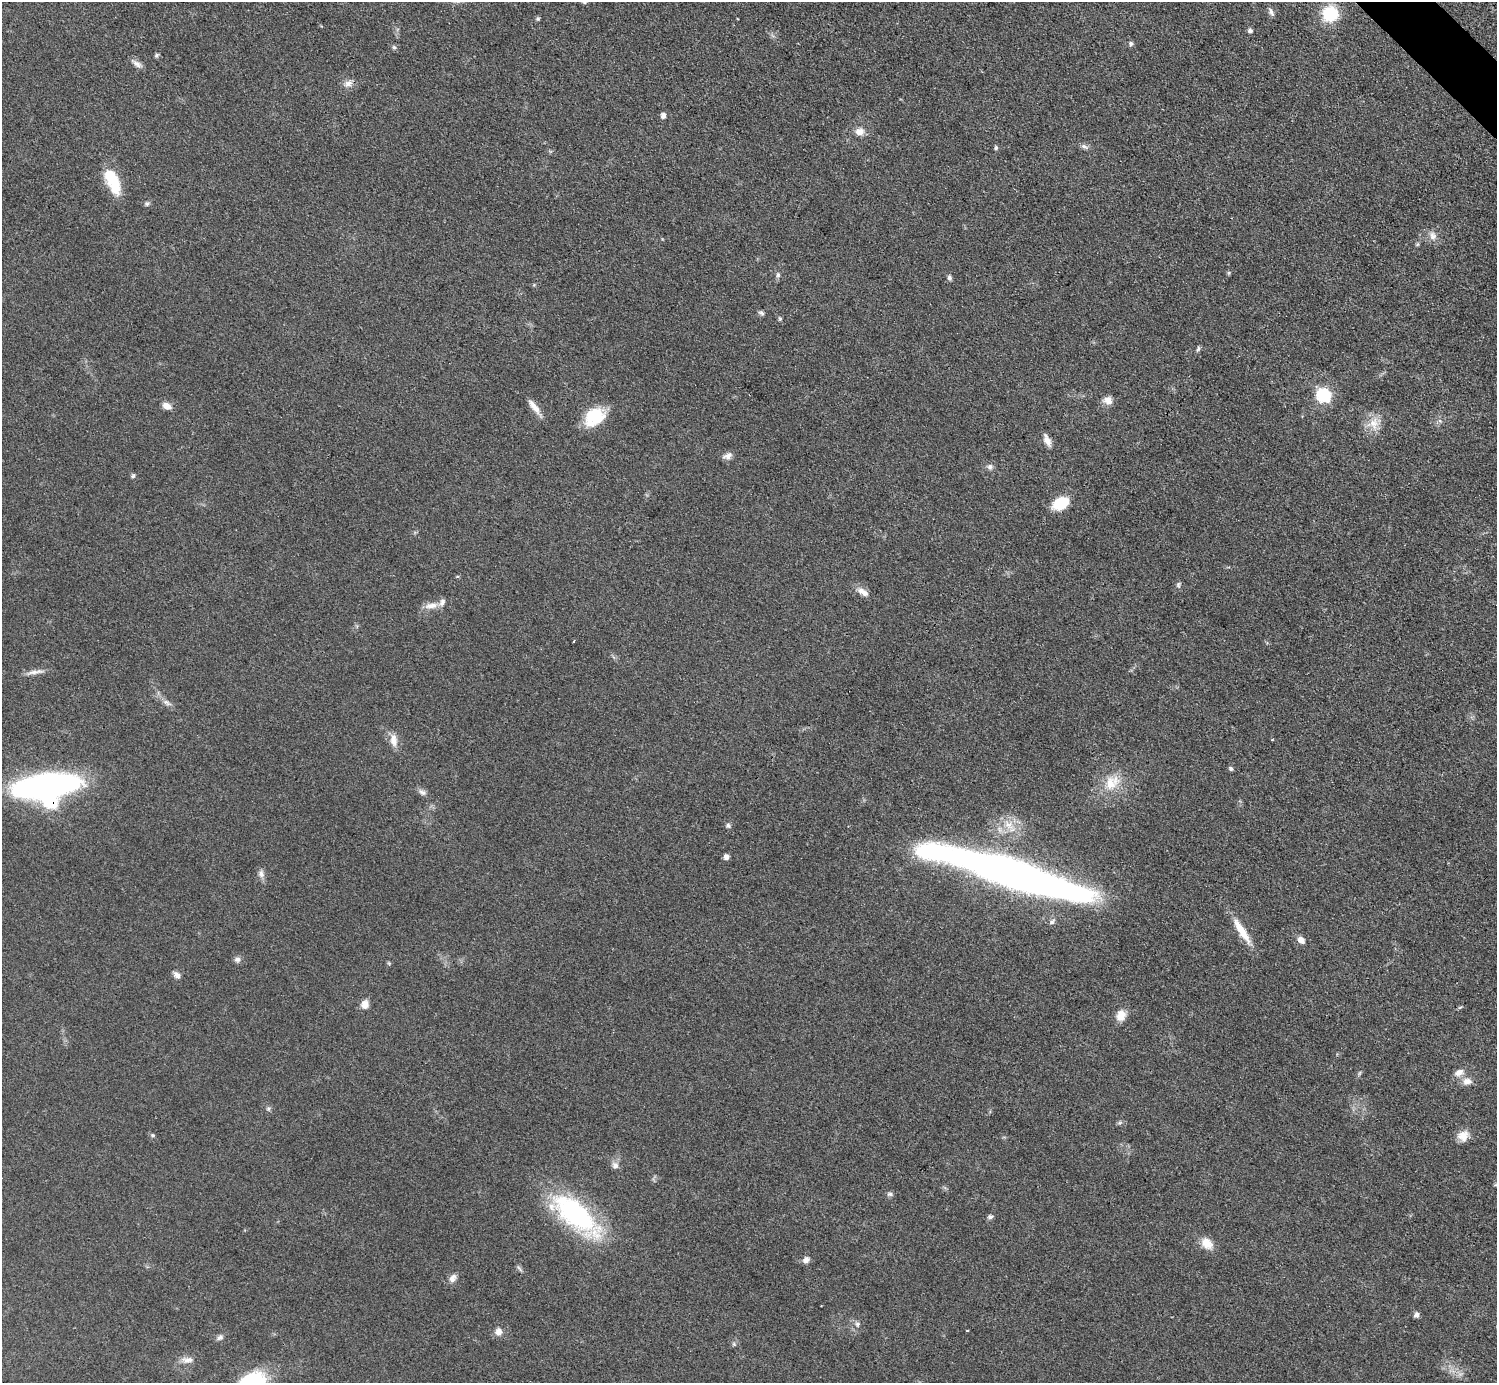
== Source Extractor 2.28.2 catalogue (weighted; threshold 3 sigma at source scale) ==
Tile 10 of 4 x 4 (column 2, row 3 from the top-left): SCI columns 1498-2992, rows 1684-3064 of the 5984 x 5984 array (HDU 1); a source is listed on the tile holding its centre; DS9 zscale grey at full resolution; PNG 1499 x 1385 px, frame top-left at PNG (2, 2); no overlay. Shown black and unused: <1% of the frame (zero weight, under 3 of 4 exposures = <1% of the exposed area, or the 3 px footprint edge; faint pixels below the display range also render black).
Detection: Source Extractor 2.28.2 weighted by HDU 2 'WHT'; one run over the whole footprint, this tile lists its part. Background 0.0797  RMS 0.0063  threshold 0.0285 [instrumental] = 3 sigma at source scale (4.5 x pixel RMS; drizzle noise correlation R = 1.50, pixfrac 1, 0.05/0.05 arcsec/px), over >= 5 px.
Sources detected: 84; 2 inside a brighter object's white glare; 1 cosmic-ray / hot-pixel residue — not listed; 2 inside a brighter listed object's ellipse — not listed separately; the other 79 listed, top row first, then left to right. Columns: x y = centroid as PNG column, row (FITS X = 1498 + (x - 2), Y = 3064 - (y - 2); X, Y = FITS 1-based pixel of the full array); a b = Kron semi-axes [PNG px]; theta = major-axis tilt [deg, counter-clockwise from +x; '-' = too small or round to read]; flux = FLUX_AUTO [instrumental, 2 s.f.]
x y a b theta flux
584 2 7 4 -1 0.87
1271 12 12 5 -67 2
1330 13 15 14 - 29
538 19 6 5 - 1
1250 30 6 5 - 1.6
1131 43 6 6 - 1.5
394 47 5 5 - 1.1
156 55 6 4 41 1.3
137 64 15 7 -35 3.2
348 83 13 8 14 3.8
663 116 7 6 - 2.4
859 132 12 9 4 5
1084 146 11 5 -27 2.1
996 148 6 5 - 1
113 181 32 13 -68 23
147 204 6 6 - 1.3
1432 236 12 9 -81 4.2
1229 273 6 4 -73 0.76
778 275 7 6 - 1.4
949 278 6 6 - 1.5
761 313 8 5 -35 1.5
780 319 6 4 -19 0.86
1198 349 8 5 71 1.2
1323 395 8 7 - 76
1108 400 11 9 -16 4.7
166 406 11 7 -27 4.6
534 407 23 7 -54 5.9
594 417 23 17 38 24
1440 421 6 4 -19 1.1
1374 423 18 13 -90 9.3
1047 440 15 7 -65 4.5
728 456 13 7 22 3.1
990 467 8 7 - 2.1
133 476 6 5 - 1.1
1060 503 18 12 28 17
1178 585 7 5 90 1.3
863 592 16 8 -33 4.6
431 606 19 8 7 5.6
35 672 26 5 9 4.2
167 703 14 6 -26 3
394 740 18 9 -83 5.9
1231 769 6 5 - 1.2
1112 783 26 18 40 16
49 785 64 22 8 180
422 792 11 7 -28 2.6
728 825 6 6 - 1.4
1009 825 18 9 -37 8.6
726 857 5 5 - 3.1
261 874 11 8 -84 3
1017 877 135 25 -15 460
1052 922 8 6 39 1.8
1242 931 38 9 -57 13
1301 940 10 8 -41 3.6
237 959 9 7 15 2.1
389 963 5 5 - 0.78
177 975 10 6 -50 2.9
365 1004 10 8 81 4.9
1460 1007 6 4 19 0.81
1121 1016 12 9 71 8.1
1459 1072 13 8 25 4.2
1467 1081 12 9 10 4.7
268 1109 8 6 70 1.3
152 1135 6 5 - 0.93
1463 1136 14 12 35 6.6
615 1165 10 9 - 3.1
890 1194 9 5 -7 1.5
575 1215 67 26 -40 92
990 1217 7 5 15 1.6
1207 1243 16 12 -44 8.1
806 1260 9 7 33 2.9
519 1268 11 3 -58 1.1
453 1278 12 7 61 3.4
1416 1315 6 6 - 2.2
857 1324 8 7 - 1.9
967 1330 3 2 - 0.74
499 1332 10 8 -90 3.6
220 1337 9 7 31 1.9
734 1344 6 4 -46 0.97
187 1360 17 8 -1 4.2
Overlapping masked pixels (flux is a lower limit): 1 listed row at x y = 49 785